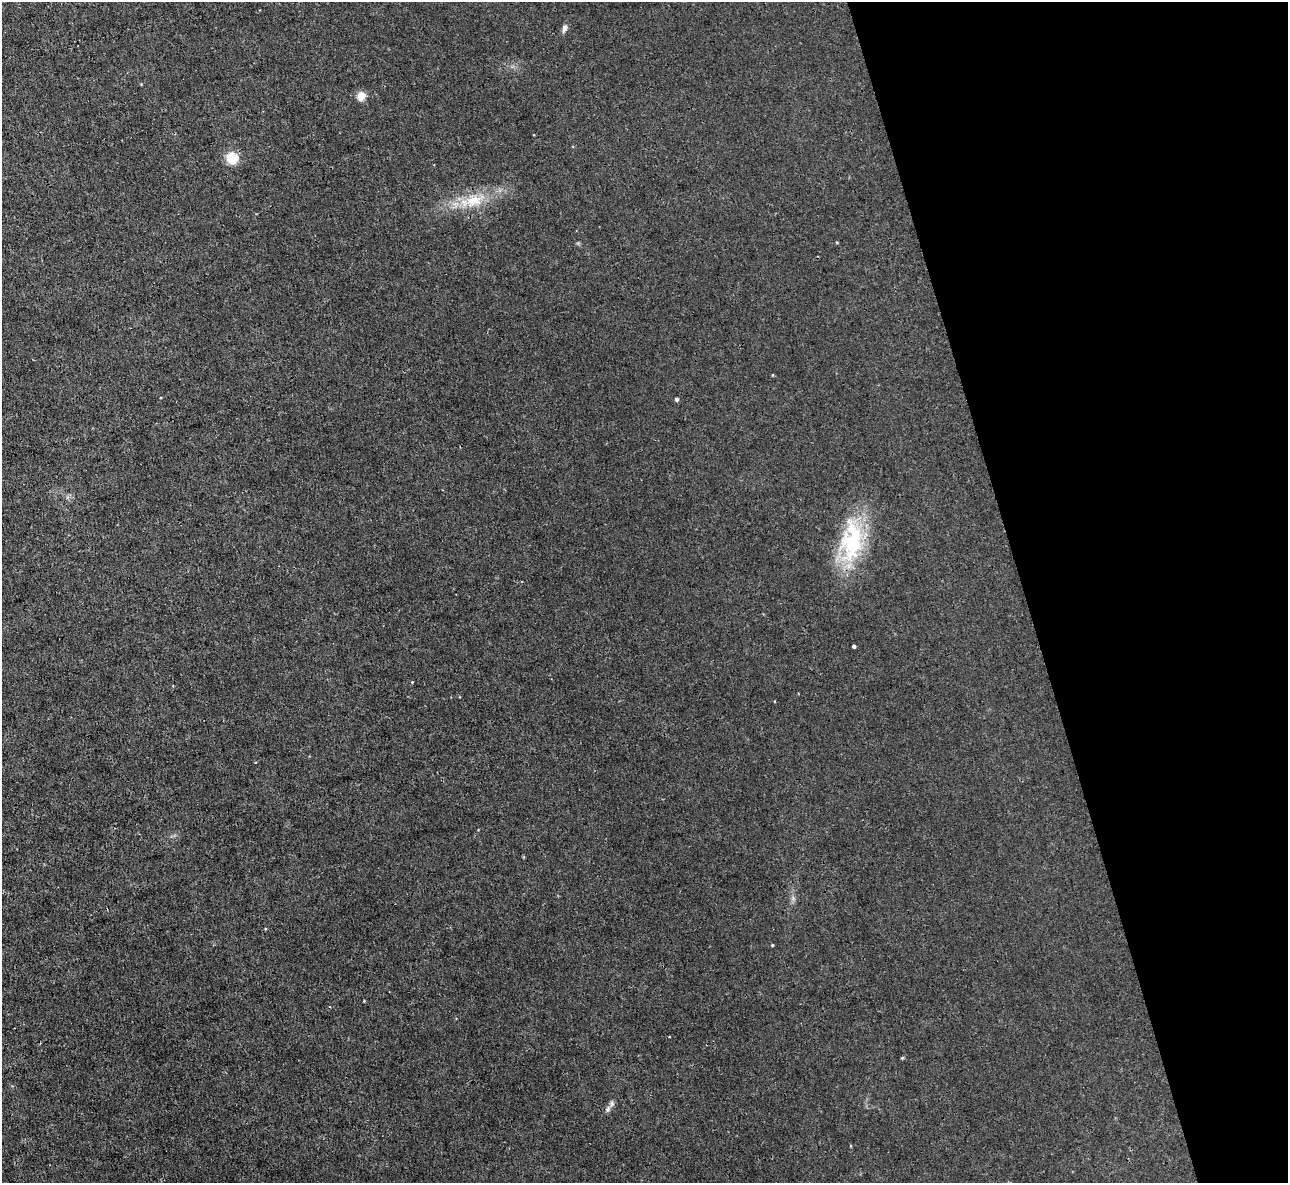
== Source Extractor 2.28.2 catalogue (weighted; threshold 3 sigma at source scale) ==
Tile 12 of 4 x 4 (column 4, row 3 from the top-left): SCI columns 3861-5146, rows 1326-2506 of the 5146 x 5131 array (HDU 1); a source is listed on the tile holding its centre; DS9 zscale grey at full resolution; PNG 1290 x 1185 px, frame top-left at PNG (2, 2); no overlay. Shown black and unused: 21% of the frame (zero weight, under 3 of 4 exposures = <1% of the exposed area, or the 3 px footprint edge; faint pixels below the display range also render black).
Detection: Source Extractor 2.28.2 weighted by HDU 2 'WHT'; one run over the whole footprint, this tile lists its part. Background 0.00342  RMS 0.0017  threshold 0.00747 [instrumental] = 3 sigma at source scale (4.5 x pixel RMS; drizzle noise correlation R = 1.50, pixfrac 1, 0.05/0.05 arcsec/px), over >= 5 px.
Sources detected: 12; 1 inside a brighter listed object's ellipse — not listed separately; the other 11 listed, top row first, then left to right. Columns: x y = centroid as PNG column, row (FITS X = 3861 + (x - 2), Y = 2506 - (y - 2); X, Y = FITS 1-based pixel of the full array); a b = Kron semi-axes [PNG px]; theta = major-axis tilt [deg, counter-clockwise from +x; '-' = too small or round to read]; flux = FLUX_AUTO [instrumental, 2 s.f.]
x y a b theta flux
564 28 11 6 74 0.6
361 96 5 5 - 6.5
232 157 5 5 - 14
473 200 26 15 17 4.7
837 242 5 3 - 0.12
677 399 4 4 - 0.42
852 541 56 28 84 15
854 646 4 3 - 0.96
772 945 3 3 - 0.15
902 1058 4 4 - 0.18
612 1103 8 6 -90 0.45